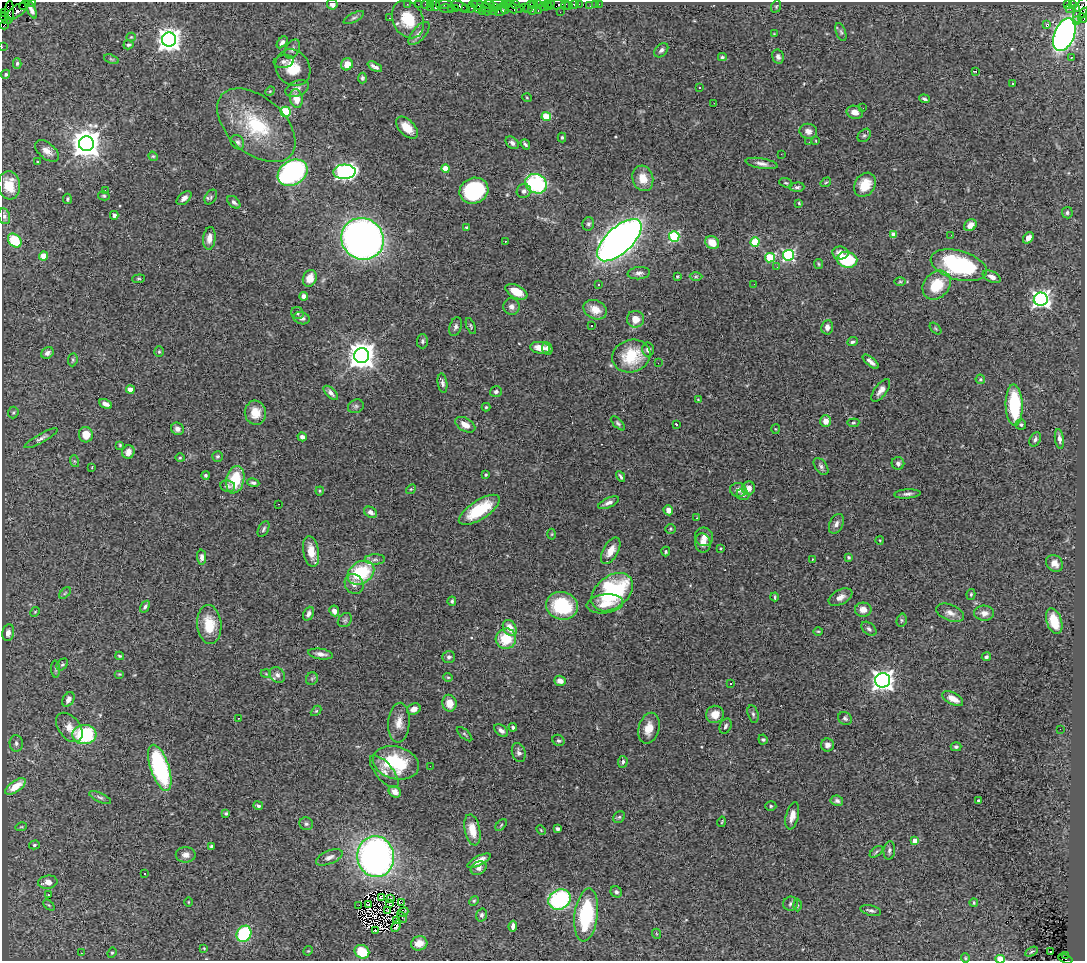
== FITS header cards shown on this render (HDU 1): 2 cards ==
NAXIS1  =                 1083
NAXIS2  =                  959

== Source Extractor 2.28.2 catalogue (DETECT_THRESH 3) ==
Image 1083 x 959 px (HDU 1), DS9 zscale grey, 1 PNG px = 1 image px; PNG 1087 x 963 px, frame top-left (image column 1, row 959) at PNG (2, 2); each listed source drawn as its Kron ellipse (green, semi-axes under 4 px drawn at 4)
Background 3.34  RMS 0.066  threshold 0.199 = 3 sigma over >= 5 px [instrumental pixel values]
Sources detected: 408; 5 with non-positive FLUX_AUTO (blend fragments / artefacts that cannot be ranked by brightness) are neither listed nor drawn; the other 403 listed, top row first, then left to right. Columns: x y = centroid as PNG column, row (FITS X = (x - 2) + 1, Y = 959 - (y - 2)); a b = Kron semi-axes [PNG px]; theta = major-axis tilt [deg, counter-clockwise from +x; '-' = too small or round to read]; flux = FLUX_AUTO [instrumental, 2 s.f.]
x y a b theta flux
33 2 2 2 - 27
332 4 5 5 - 23
407 4 2 2 - 30
418 4 2 2 - 46
425 4 2 2 - 31
431 4 3 2 - 65
444 4 8 3 2 210
497 4 7 2 0 300
507 4 4 2 - 43
516 4 4 3 - 100
534 4 3 2 - 48
538 4 3 2 - 57
547 4 4 2 - 64
550 4 5 3 - 150
574 4 4 3 - 210
579 4 2 2 - 20
596 4 3 2 - 13
599 4 2 2 - 22
1067 4 3 2 - 160
24 5 5 2 - 52
435 5 5 3 - 160
474 5 4 2 - 59
489 5 6 3 -19 240
557 5 9 4 3 310
566 5 5 2 - 26
1072 5 3 2 - 24
460 6 9 4 -25 180
482 6 13 3 -20 530
569 6 2 2 - 17
590 6 2 2 - 8.3
776 6 6 4 69 6
430 7 2 2 - 74
512 7 7 3 -57 260
524 7 2 2 - 44
529 7 7 4 62 120
544 7 5 2 - 210
451 8 3 2 - 160
471 8 4 3 - 56
478 8 4 4 - 200
495 8 3 2 - 80
505 8 6 2 -87 150
520 8 2 2 - 32
1077 8 3 3 - 480
31 9 10 4 -65 19
447 9 7 3 -5 110
455 9 3 2 - 120
466 9 3 3 - 140
486 9 7 3 -71 160
1070 9 2 2 - 22
501 10 7 5 54 610
1081 10 13 6 66 680
16 11 12 5 34 670
493 11 2 2 - 53
532 11 4 2 - 72
538 11 3 2 - 130
9 12 11 4 87 520
482 12 4 2 - 53
560 12 2 2 - 2.4
5 13 3 2 - 40
1084 13 5 2 - 110
5 18 7 3 -48 190
354 18 11 4 28 11
389 18 3 2 - 7.9
1083 18 5 3 - 130
408 19 20 15 -64 130
1076 21 2 2 - 100
4 25 5 2 - 25
1046 25 3 3 - 56
841 32 9 4 -70 8.5
419 34 14 6 49 24
774 34 3 3 - 3.1
1064 35 17 10 68 1800
131 37 4 4 - 4.5
169 40 7 7 - 3900
282 42 7 4 49 14
128 45 5 4 - 7.7
2 47 2 2 - 20
292 49 10 6 62 17
661 50 8 5 48 13
722 57 4 4 - 6.7
778 57 7 6 - 14
1071 58 3 2 - 9
111 59 8 4 -19 7.1
284 61 10 6 8 14
17 63 5 4 - 7
347 64 6 5 - 67
375 67 8 3 -28 16
293 68 19 16 -55 110
975 71 4 2 - 9.5
6 74 5 4 - 7.9
362 78 5 4 - 8.1
1013 83 3 2 - 11
297 88 12 7 24 24
699 88 3 3 - 11
270 91 5 4 - 4.6
527 98 5 3 - 3.5
296 99 9 6 -78 65
924 99 5 3 - 8.7
714 103 2 2 - 2.7
863 108 3 2 - 4.9
286 112 5 5 - 270
855 112 8 6 -15 32
546 117 5 4 - 150
256 125 46 28 -41 320
407 128 13 7 -44 69
808 131 9 7 -13 24
864 135 7 5 47 8.8
562 137 5 4 - 6.3
816 141 4 2 - 2.9
237 142 8 6 -54 12
809 142 3 2 - 3.5
512 143 7 5 -44 16
86 144 7 7 - 6800
525 144 5 4 - 9.6
47 151 14 8 -39 35
781 154 2 2 - 5.9
153 156 5 4 - 5.4
38 162 3 3 - 4.6
762 163 16 5 -9 24
445 168 4 4 - 63
344 172 11 7 3 1400
293 173 16 12 32 1000
643 178 13 10 -75 68
826 182 5 3 - 4.6
786 183 7 4 -19 6.6
536 184 11 9 -28 420
9 185 14 11 -84 90
865 185 13 10 57 80
797 187 7 4 2 9
105 190 2 2 - 53
474 191 15 12 22 440
524 191 7 6 - 14
104 196 6 4 -13 6.9
211 197 8 5 58 9.6
184 198 9 5 42 23
67 199 5 3 - 5.7
234 202 8 5 -43 13
799 203 4 3 - 4.4
1067 213 6 5 - 9.3
114 215 4 4 - 19
4 216 8 6 -73 11
588 224 7 5 77 10
970 225 7 5 35 28
466 227 3 3 - 6.1
894 234 4 4 - 53
951 235 3 2 - 3.9
674 237 5 5 - 420
209 238 11 6 84 27
1028 238 6 4 53 25
362 239 21 20 - 2900
15 240 8 6 -47 140
619 240 28 13 43 3700
505 241 3 2 - 11
712 242 7 6 - 62
755 242 4 4 - 220
840 253 8 6 -9 30
789 255 5 5 - 650
44 256 4 4 - 89
770 258 5 4 - 250
847 260 10 8 -8 240
819 264 5 4 - 5.4
959 265 29 14 -15 530
777 267 3 3 - 5.2
639 273 11 6 6 17
677 276 4 3 - 3.8
696 276 6 4 1 7.3
992 277 9 5 -26 25
310 278 8 6 70 50
138 279 6 4 5 6.3
900 282 6 4 0 6.3
598 284 3 2 - 3.2
754 284 2 2 - 5.2
937 285 16 12 49 140
516 292 12 6 -26 66
304 296 4 4 - 21
1041 299 7 6 - 1700
511 306 8 8 - 20
595 310 12 9 -25 64
297 313 6 6 - 11
302 318 8 6 -18 15
635 319 8 8 - 52
592 325 3 2 - 6.3
471 326 8 3 -69 6.4
455 327 9 6 71 14
827 327 7 6 - 23
935 328 7 4 -45 5.9
422 341 7 5 89 10
852 342 5 4 - 9.2
540 348 10 6 -7 46
547 348 6 5 - 15
648 349 7 6 - 20
159 352 5 4 - 6.5
47 353 6 5 - 15
362 356 7 7 - 5700
631 356 19 16 15 190
73 360 6 4 84 6.6
871 362 10 4 -40 21
658 363 2 2 - 8
980 379 5 4 - 7.7
442 383 9 4 -81 13
130 390 4 4 - 55
881 390 13 6 53 26
496 392 6 5 - 12
331 393 9 4 -44 17
698 400 3 3 - 4
106 404 7 4 -24 19
1014 405 20 8 -88 310
356 406 8 6 24 11
486 407 4 4 - 5.4
13 412 6 5 - 7.3
255 413 12 10 -82 65
826 421 6 5 - 39
618 423 9 4 -45 9.6
853 423 6 4 5 5.5
676 424 3 2 - 3.6
465 425 11 6 -29 34
1021 425 5 5 - 7.3
177 429 7 6 - 19
775 429 5 3 - 3.7
86 435 7 7 - 67
302 437 4 4 - 16
41 438 19 4 29 18
1035 439 7 5 62 15
1059 439 10 4 -82 18
120 445 4 4 - 4.8
128 452 7 6 - 26
218 456 5 5 - 6.7
180 458 4 4 - 4.7
74 461 6 4 -70 5.9
898 463 6 6 - 15
821 466 10 5 -53 13
92 467 4 3 - 3.5
205 475 4 4 - 7.4
485 475 4 4 - 7.7
621 477 5 3 - 8.4
235 480 14 9 77 150
253 483 6 4 -11 12
228 486 7 5 -10 11
748 488 7 6 - 38
411 489 5 4 - 5.3
738 490 8 7 - 23
320 491 4 4 - 4.6
907 494 13 4 4 15
743 495 6 5 - 10
608 503 11 4 24 19
279 504 3 2 - 15
479 510 23 9 33 210
668 510 5 4 - 30
370 512 7 5 -28 19
697 518 3 2 - 4.3
836 524 10 6 67 20
263 529 9 5 64 9.3
670 529 5 5 - 6
552 534 5 3 - 4.3
704 537 9 9 - 26
880 540 4 3 - 3.3
703 543 9 8 - 29
721 548 4 3 - 3.7
311 551 16 8 -80 66
611 551 15 7 60 52
666 552 5 3 - 5.9
202 557 7 4 -89 15
849 557 4 3 - 5
375 559 10 5 0 12
812 559 3 2 - 2.4
1054 563 9 7 -40 31
361 573 14 11 34 290
354 584 10 9 - 29
612 592 23 16 39 560
65 593 7 4 45 7.6
971 594 5 4 - 7.2
775 597 4 2 - 4.7
840 597 13 7 27 29
452 601 5 4 - 8
605 604 18 9 7 61
562 606 16 13 -15 290
145 607 6 4 58 11
863 610 8 7 - 37
334 611 5 4 - 26
35 612 5 4 - 4.9
950 613 14 8 -22 29
984 613 10 7 -2 28
308 614 7 5 65 16
345 620 8 6 46 9.6
902 620 7 5 75 7.7
1054 621 13 7 -71 110
209 625 19 12 -85 120
510 628 9 6 -58 59
869 629 9 5 -39 13
818 631 5 3 - 4.4
8 633 8 6 79 24
506 639 10 10 - 140
321 654 13 5 -8 25
120 656 4 3 - 5.5
449 657 6 6 - 12
986 657 4 4 - 9.8
62 664 7 5 45 7.5
55 669 9 3 -85 6.6
119 674 5 4 - 4.8
266 674 5 3 - 3.9
277 675 9 7 -45 21
448 677 5 4 - 5.1
312 679 6 5 - 8.2
883 680 7 7 - 2600
560 681 6 5 - 27
731 683 3 3 - 12
953 698 11 5 -28 44
68 699 8 5 60 25
449 703 8 7 - 47
414 709 7 5 26 24
316 711 6 4 44 5.6
715 714 9 8 - 51
753 714 9 5 -75 10
238 718 2 2 - 3.5
845 718 7 6 - 11
399 723 20 10 86 48
725 726 8 5 66 12
69 727 17 10 -51 48
513 727 4 4 - 7.8
649 728 16 10 75 61
1060 729 2 2 - 7.8
501 730 8 5 -37 17
464 734 9 4 -42 7.7
84 735 12 9 4 360
763 739 5 4 - 6.8
558 740 6 5 - 9.4
16 743 8 6 -85 13
827 745 6 6 - 20
956 747 5 4 - 8.8
519 753 10 6 -72 16
623 762 6 4 84 12
396 763 23 16 -15 260
430 766 2 2 - 6
160 768 24 9 -71 570
384 772 20 8 -51 35
15 786 12 5 35 82
395 792 6 5 - 31
100 797 12 4 -24 12
979 800 3 3 - 6.5
837 801 6 5 - 13
258 806 5 3 - 8.5
771 806 5 5 - 7.2
226 813 4 3 - 7.9
792 816 14 6 77 40
619 817 6 5 - 8.1
722 822 5 2 - 3.9
306 824 7 6 - 10
501 825 7 4 47 6.3
21 827 6 3 18 4.6
558 829 4 3 - 11
472 830 16 7 -78 79
541 830 5 3 - 4.5
914 841 4 4 - 56
34 845 5 4 - 8.2
211 846 4 3 - 7.7
889 850 9 5 82 12
876 852 7 4 37 6.6
186 855 10 8 0 25
329 857 14 6 23 21
376 857 20 18 -82 2000
479 861 13 4 28 43
479 868 8 6 29 21
144 874 3 3 - 10
48 882 10 6 6 41
616 892 6 5 - 11
49 895 3 2 - 5
381 898 3 2 - 6.3
391 898 3 2 - 3.9
560 899 11 9 27 510
474 901 5 4 - 5.3
188 902 4 3 - 3.1
389 903 3 2 - 6.4
402 903 3 2 - 5.1
974 903 4 3 - 5.3
791 904 7 7 - 12
49 905 6 4 -44 6
359 905 3 2 - 4.7
368 905 3 2 - 3.7
797 905 6 4 -88 6.6
388 910 3 2 - 2.9
871 910 10 5 -14 13
403 912 5 4 - 6.9
482 915 6 5 - 10
586 915 27 11 83 360
402 917 6 2 -54 7
397 921 3 2 - 5
396 926 6 3 63 8.1
513 926 5 3 - 20
376 930 3 2 - 4.4
244 934 8 7 - 340
657 934 5 3 - 4.8
419 943 8 7 - 55
204 948 3 3 - 3.6
308 951 5 4 - 4.4
362 952 8 6 -32 130
1031 952 7 3 29 5.1
1051 952 2 2 - 9.4
81 953 3 3 - 2.3
112 953 5 4 - 5.8
1066 955 3 2 - 150
965 958 4 4 - 4.8
1000 959 4 3 - 150
1065 959 7 3 -17 85
At the frame edge (FLAGS 8, measured only in part): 7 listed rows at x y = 33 2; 332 4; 1084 13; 1083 18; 2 47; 1000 959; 1065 959
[5 non-positive-flux detections neither listed nor drawn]